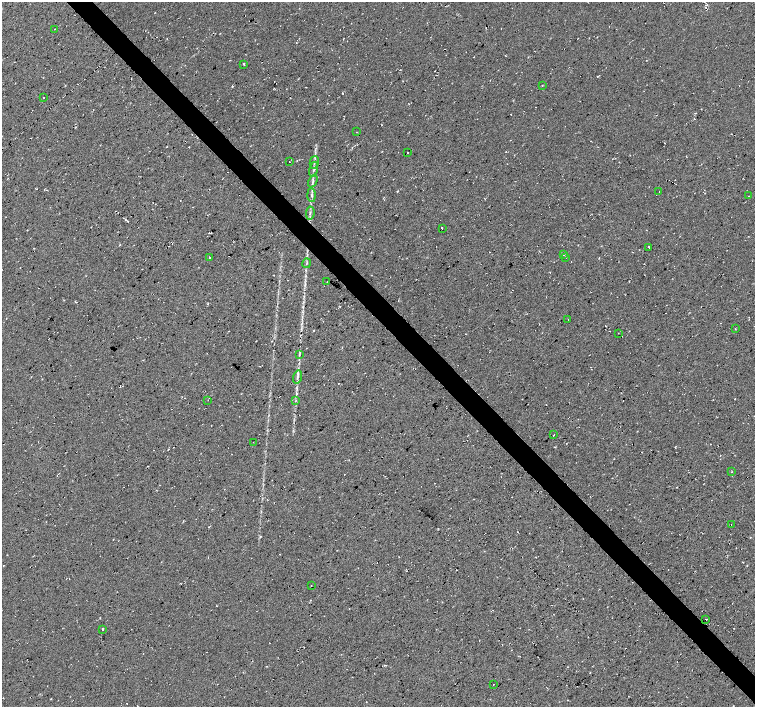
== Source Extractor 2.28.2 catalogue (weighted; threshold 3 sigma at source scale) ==
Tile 6 of 4 x 4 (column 2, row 2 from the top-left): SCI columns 1506-3010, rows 2965-4373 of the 6020 x 5994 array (HDU 1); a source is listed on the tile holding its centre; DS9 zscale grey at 2 x 2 block average (1 PNG px = mean of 2 x 2 image px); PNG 757 x 709 px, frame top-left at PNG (2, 2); each listed source drawn as its Kron ellipse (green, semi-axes under 4 px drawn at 4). Shown black and unused: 4% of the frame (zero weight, under 2 of 3 exposures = <1% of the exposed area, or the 3 px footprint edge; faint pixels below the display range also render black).
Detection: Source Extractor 2.28.2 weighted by HDU 2 'WHT'; one run over the whole footprint, this tile lists its part. Background 0.0325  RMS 0.013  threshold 0.0563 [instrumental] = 3 sigma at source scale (4.5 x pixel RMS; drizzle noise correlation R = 1.50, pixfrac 1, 0.0396/0.0396 arcsec/px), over >= 5 px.
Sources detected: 47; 11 cosmic-ray / hot-pixel residue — neither listed nor drawn; the other 36 listed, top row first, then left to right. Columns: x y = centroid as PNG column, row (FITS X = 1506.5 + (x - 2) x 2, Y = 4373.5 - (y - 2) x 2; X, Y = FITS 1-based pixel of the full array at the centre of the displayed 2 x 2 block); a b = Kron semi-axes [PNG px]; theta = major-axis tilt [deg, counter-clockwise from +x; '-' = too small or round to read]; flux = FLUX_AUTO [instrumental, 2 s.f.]
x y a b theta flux
54 29 2 2 - 3.2
244 64 2 2 - 77
542 85 2 2 - 3.5
44 97 2 2 - 48
357 132 2 2 - 1.6
408 152 2 2 - 31
289 162 2 2 - 1.6
314 162 6 3 77 5.3
314 169 7 2 75 5.1
313 181 7 2 66 4.7
659 192 2 2 - 8.5
312 195 7 2 -88 5.5
749 196 2 2 - 2.5
310 213 7 2 83 5.6
442 228 2 2 - 15
649 247 2 2 - 10
564 255 2 2 - 2.5
209 257 2 2 - 6.6
565 257 2 2 - 5.8
307 263 5 2 - 2.8
327 282 2 2 - 2.1
568 320 2 2 - 4.1
735 329 2 2 - 1.4
618 333 2 2 - 0.94
299 355 2 2 - 1.5
297 377 7 3 75 6
208 400 2 2 - 0.89
295 401 3 2 - 1.5
553 435 2 2 - 11
253 442 2 2 - 1.3
732 472 2 2 - 1.2
731 524 2 2 - 0.84
311 585 2 2 - 0.92
705 619 3 2 - 10
102 629 2 2 - 13
493 684 2 2 - 5.8
Diffuse or blended objects may show on this block-average render without a row.